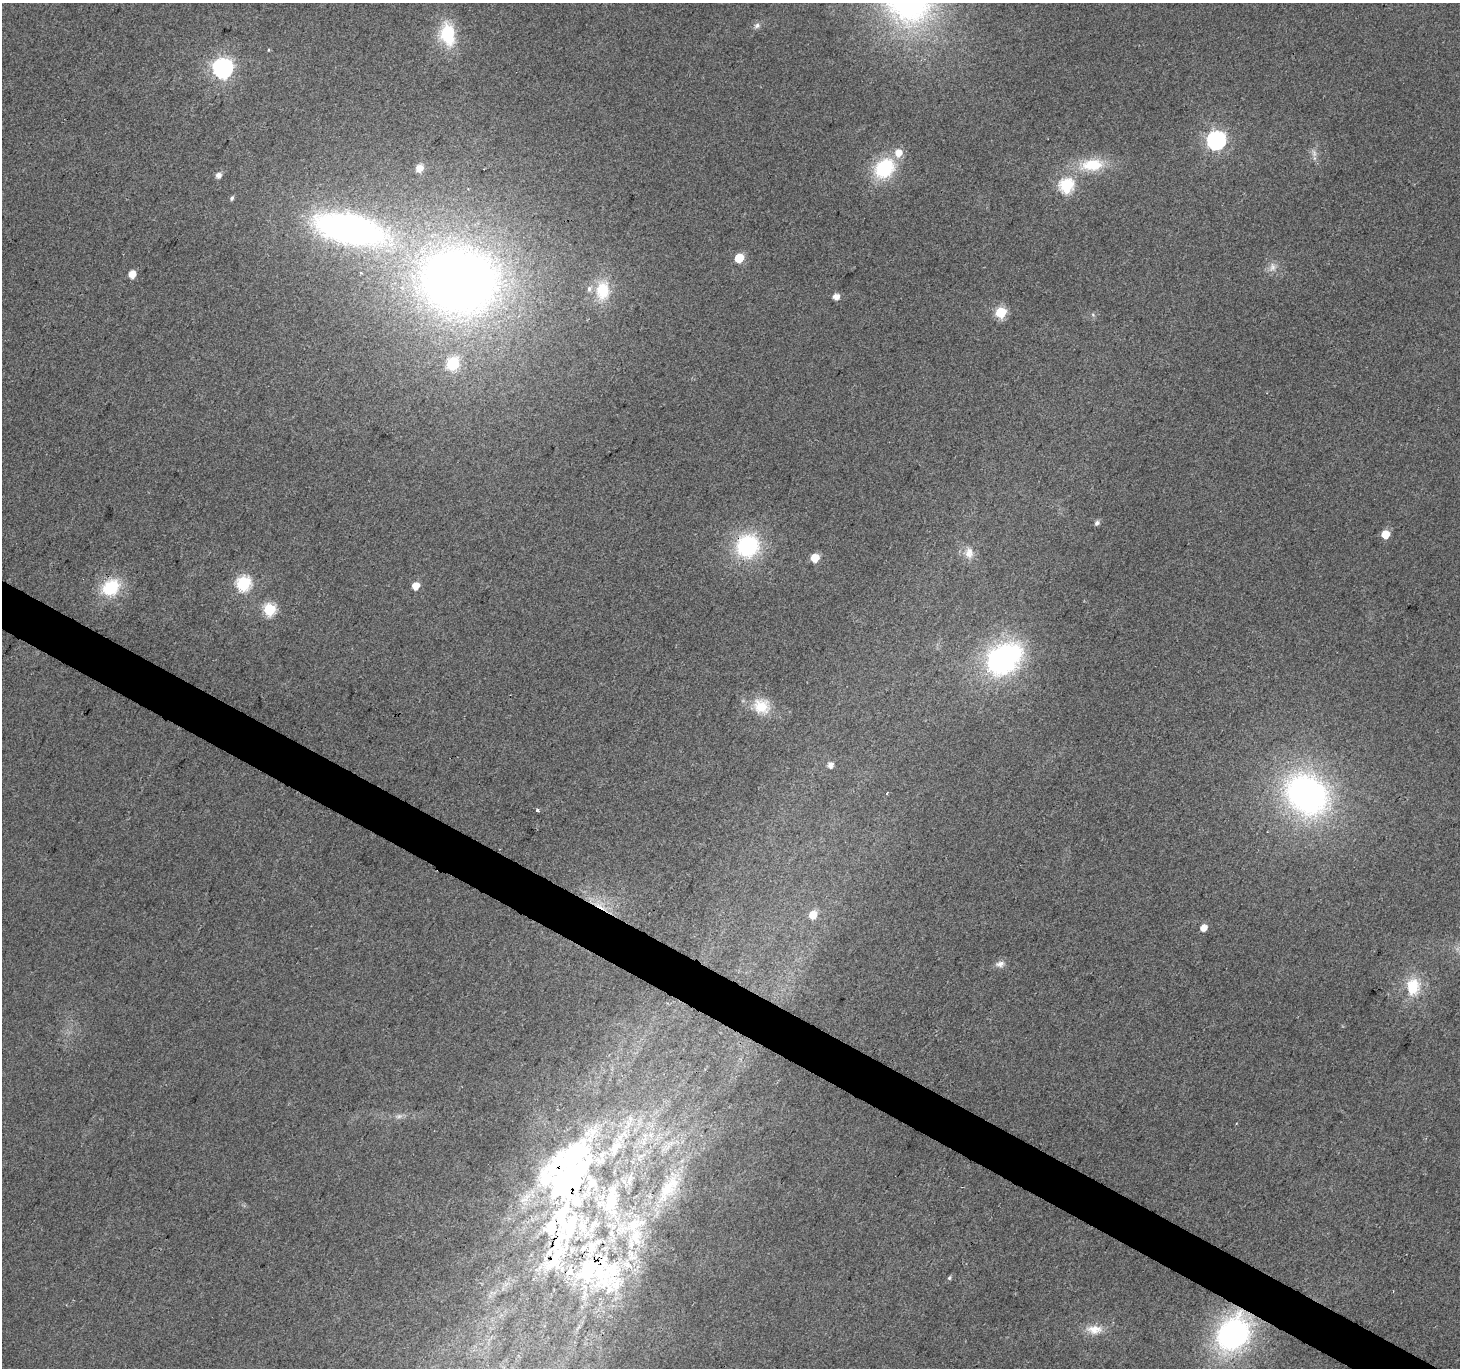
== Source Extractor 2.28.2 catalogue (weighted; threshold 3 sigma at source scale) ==
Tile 6 of 4 x 4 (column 2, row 2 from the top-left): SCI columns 1464-2921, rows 2993-4358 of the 5836 x 5917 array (HDU 1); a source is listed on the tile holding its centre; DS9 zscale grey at full resolution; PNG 1462 x 1370 px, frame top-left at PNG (2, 3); no overlay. Shown black and unused: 3% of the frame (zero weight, under 2 of 3 exposures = <1% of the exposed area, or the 3 px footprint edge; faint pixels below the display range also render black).
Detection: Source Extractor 2.28.2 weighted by HDU 2 'WHT'; one run over the whole footprint, this tile lists its part. Background 0.0289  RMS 0.0082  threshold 0.0368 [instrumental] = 3 sigma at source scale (4.5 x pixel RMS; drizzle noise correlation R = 1.50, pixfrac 1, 0.0396/0.0396 arcsec/px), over >= 5 px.
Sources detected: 68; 1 too faint to see at this stretch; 1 cosmic-ray / hot-pixel residue — not listed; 18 inside a brighter listed object's ellipse — not listed separately; the other 48 listed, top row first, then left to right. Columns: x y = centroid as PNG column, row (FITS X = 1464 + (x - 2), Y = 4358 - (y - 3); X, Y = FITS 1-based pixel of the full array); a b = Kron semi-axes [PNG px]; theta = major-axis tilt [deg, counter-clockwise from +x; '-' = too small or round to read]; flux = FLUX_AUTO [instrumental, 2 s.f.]
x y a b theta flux
757 26 8 6 55 2.8
448 34 30 18 -80 40
268 50 5 3 - 0.69
223 68 8 8 - 420
1216 140 8 7 - 310
1314 153 11 6 -75 4.2
1092 165 33 16 7 32
419 168 8 7 - 8.6
884 168 24 19 43 54
218 175 5 5 - 4.7
1066 185 7 6 - 150
232 198 6 4 63 1.8
349 229 55 24 -12 430
739 258 6 5 - 27
1272 267 13 9 76 5.4
132 274 5 5 - 12
460 281 80 66 -2 750
602 291 26 17 -89 30
836 296 5 5 - 7.8
1001 312 6 6 - 58
1093 315 6 4 -20 1.2
453 364 14 12 55 20
1097 523 6 5 - 3
1385 534 5 5 - 20
748 546 25 23 45 81
969 553 16 12 -80 8.8
815 558 6 5 - 22
244 583 7 7 - 130
416 586 5 5 - 12
111 587 20 15 39 40
269 609 6 6 - 81
1003 659 36 26 36 190
761 706 24 20 -34 23
830 765 6 5 - 5.4
887 793 3 2 - 0.98
1307 794 43 35 -41 290
537 810 3 3 - 4.3
599 905 27 11 -29 21
813 915 6 6 - 15
1204 928 5 5 - 9.5
1000 964 13 8 11 4.5
1413 987 24 18 84 27
568 1170 102 57 68 300
669 1188 49 19 53 43
604 1271 74 55 -54 170
949 1278 5 4 - 1.2
1094 1329 23 12 0 13
1233 1334 36 28 56 190
Overlapping masked pixels (flux is a lower limit): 5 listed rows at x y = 748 546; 599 905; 568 1170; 604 1271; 1233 1334